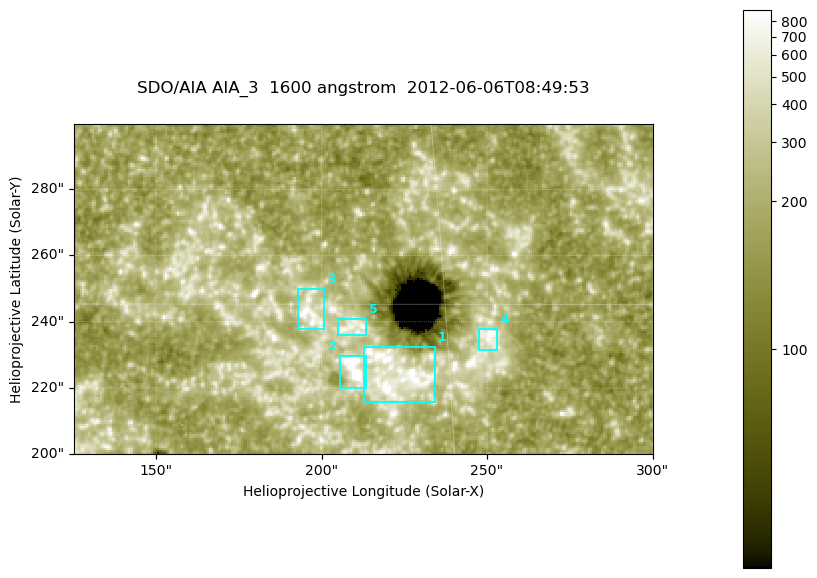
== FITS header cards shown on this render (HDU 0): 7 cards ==
TELESCOP= 'SDO/AIA '
INSTRUME= 'AIA_3   '
WAVELNTH=                 1600
WAVEUNIT= 'angstrom'
DATE-OBS= '2012-06-06T08:49:53.12'
CTYPE1  = 'HPLN-TAN'
CTYPE2  = 'HPLT-TAN'

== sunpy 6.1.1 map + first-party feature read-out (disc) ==
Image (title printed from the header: SDO/AIA AIA_3  1600 angstrom  2012-06-06T08:49:53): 287 x 164 px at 0.609 arcsec/px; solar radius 946 arcsec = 1552 px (partial field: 0.6% of the solar disc is inside the frame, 100% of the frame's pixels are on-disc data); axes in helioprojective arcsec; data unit not stated in the header (colour bar unlabelled)
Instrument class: DISC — disc imager (sunpy class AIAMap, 1600 A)
Bright regions (active regions / flare kernels): reference = the on-disc median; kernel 3 px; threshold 5 sigma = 336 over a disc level ~187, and >= 1.15x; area >= 47 px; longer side >= 3 px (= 1.8 arcsec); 5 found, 5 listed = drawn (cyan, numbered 1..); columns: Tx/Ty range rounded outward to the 2 arcsec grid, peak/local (2 s.f.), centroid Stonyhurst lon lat
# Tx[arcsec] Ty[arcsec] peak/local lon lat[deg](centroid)
1 212..234 216..232 7.3 +14 +14
2 204..214 220..230 17 +13 +14
3 192..202 238..250 5.5 +12 +15
4 246..254 230..238 6 +16 +14
5 204..214 236..242 4 +13 +15